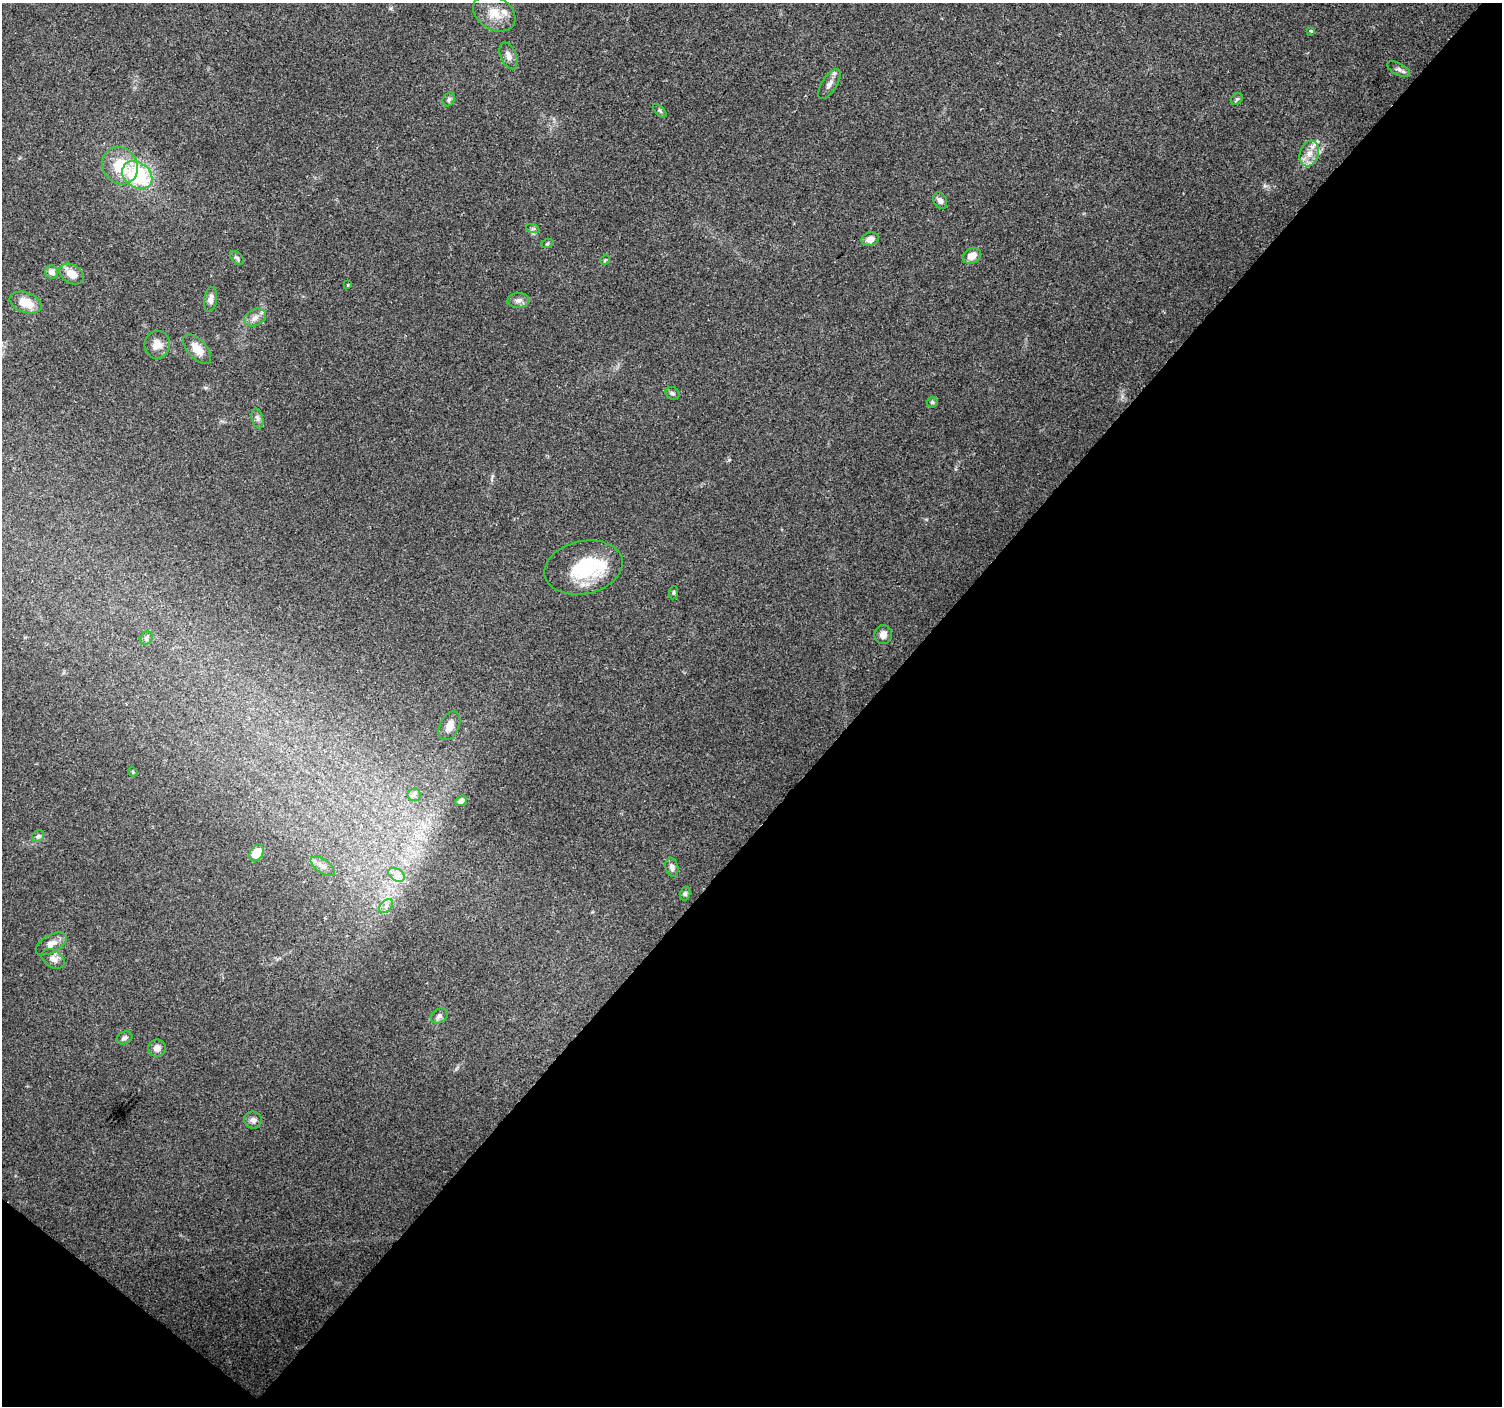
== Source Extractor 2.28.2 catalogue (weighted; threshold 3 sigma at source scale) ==
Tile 15 of 4 x 4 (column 3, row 4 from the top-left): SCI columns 2999-4498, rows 173-1576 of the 6003 x 6027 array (HDU 1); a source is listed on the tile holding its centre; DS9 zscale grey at full resolution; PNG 1504 x 1408 px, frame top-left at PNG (2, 3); each listed source drawn as its Kron ellipse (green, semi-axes under 4 px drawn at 4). Shown black and unused: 44% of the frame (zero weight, under 2 of 3 exposures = <1% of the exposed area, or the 3 px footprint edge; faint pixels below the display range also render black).
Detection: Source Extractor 2.28.2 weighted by HDU 2 'WHT'; one run over the whole footprint, this tile lists its part. Background 0.0974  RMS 0.0081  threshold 0.0364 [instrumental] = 3 sigma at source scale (4.5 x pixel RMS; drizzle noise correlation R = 1.50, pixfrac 1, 0.0396/0.0396 arcsec/px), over >= 5 px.
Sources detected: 55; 4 inside a brighter listed object's ellipse — not listed separately; the other 51 listed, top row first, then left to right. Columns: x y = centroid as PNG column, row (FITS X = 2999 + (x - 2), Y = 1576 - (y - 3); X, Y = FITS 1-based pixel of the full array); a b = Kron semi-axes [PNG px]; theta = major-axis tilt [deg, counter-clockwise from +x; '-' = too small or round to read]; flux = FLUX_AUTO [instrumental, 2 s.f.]
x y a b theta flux
494 13 22 16 -30 16
1311 31 3 3 - 2.8
509 56 14 7 -68 5
1399 69 12 6 -27 2.9
829 84 17 7 58 4.7
449 99 7 5 60 2
1237 99 6 5 - 1.5
660 111 8 4 -46 1.4
1309 154 13 9 72 8.4
120 166 19 17 -57 26
137 175 16 12 -37 62
940 201 9 6 -60 3.4
533 229 7 4 -18 1.4
870 239 9 6 16 5.8
547 244 6 4 19 1.1
972 256 9 7 26 7.5
237 258 8 5 -44 1.9
605 260 5 4 - 0.99
52 272 7 6 - 4.3
71 274 13 9 -31 9.9
348 285 3 3 - 1.5
210 299 12 6 80 4.5
518 300 11 7 5 3.6
26 302 16 10 -19 15
255 318 11 8 24 4.9
157 345 14 12 88 7.8
197 349 18 9 -49 10
672 393 7 5 -31 1.8
932 402 6 5 - 1.2
257 418 10 5 -77 2.6
584 567 39 26 12 49
673 593 7 4 84 1.2
883 635 9 8 - 5.2
146 638 7 5 47 1.7
449 726 15 9 63 7.2
133 772 5 3 - 0.76
414 795 7 6 - 2.3
461 801 6 5 - 3.1
38 836 7 5 43 1.7
257 853 9 6 56 12
323 866 14 6 -34 4
672 867 10 6 -78 3.4
396 875 9 6 -32 4.6
685 894 7 5 75 1.6
386 906 8 5 45 2.8
51 944 17 9 30 6.3
53 959 13 8 -32 5
439 1016 9 6 34 2.7
124 1038 8 6 23 2.1
157 1048 8 8 - 4.3
253 1120 9 8 - 3.3